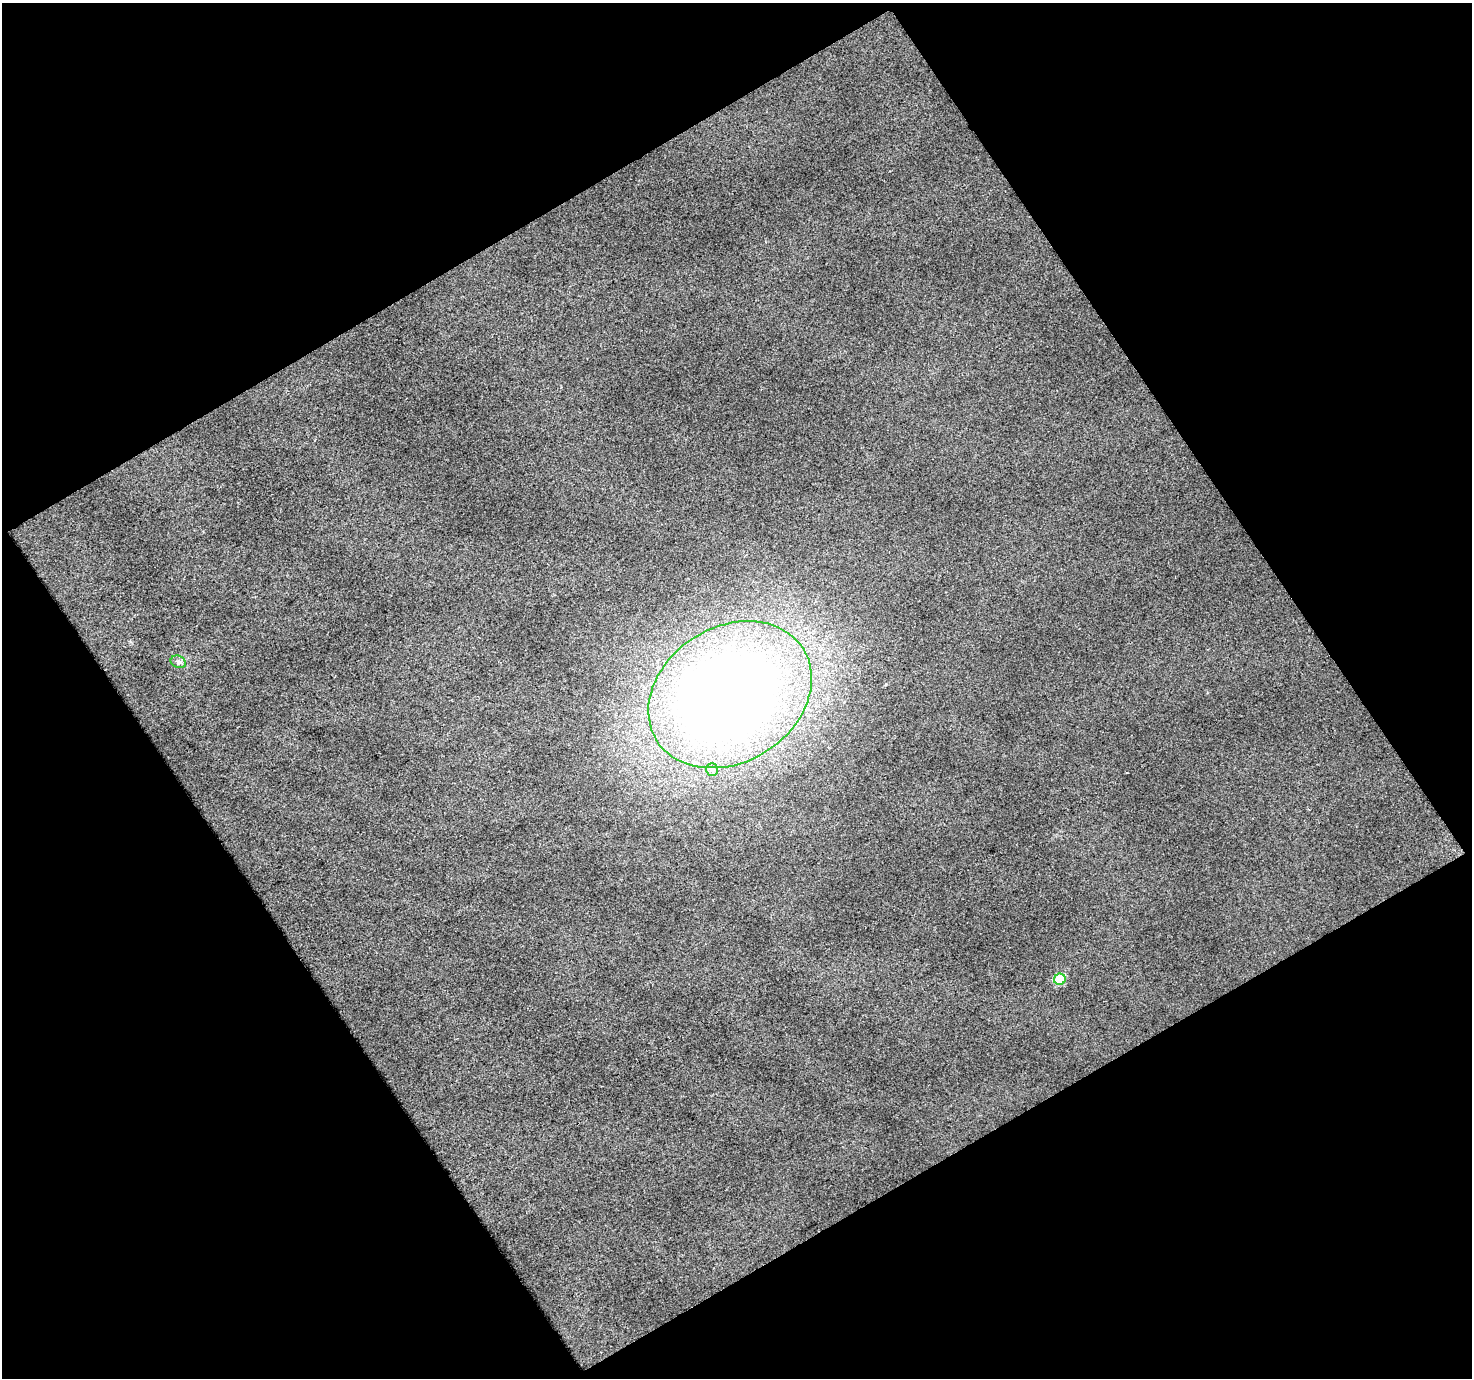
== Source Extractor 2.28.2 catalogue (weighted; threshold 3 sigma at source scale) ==
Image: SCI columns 1-1470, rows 40-1415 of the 1470 x 1450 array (HDU 1 of 3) = the unmasked area's bounding box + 8 px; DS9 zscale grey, full resolution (1 PNG px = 1 image px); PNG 1474 x 1380 px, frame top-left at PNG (2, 3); each listed source drawn as its Kron ellipse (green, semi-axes under 4 px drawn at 4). Shown black and unused: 48% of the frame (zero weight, under 2 of 3 exposures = <1% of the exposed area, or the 3 px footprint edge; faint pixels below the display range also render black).
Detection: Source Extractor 2.28.2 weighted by HDU 2 'WHT'. Background 0.0302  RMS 0.013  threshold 0.0596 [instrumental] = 3 sigma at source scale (4.5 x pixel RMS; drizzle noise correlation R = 1.50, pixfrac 1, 0.0396/0.0396 arcsec/px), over >= 5 px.
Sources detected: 4; all 4 listed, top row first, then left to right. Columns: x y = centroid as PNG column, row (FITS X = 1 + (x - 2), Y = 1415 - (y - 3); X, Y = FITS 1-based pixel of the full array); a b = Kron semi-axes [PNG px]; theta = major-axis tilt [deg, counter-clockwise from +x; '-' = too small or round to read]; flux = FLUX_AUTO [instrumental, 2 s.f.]
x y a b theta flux
178 662 8 6 -21 3.5
730 695 86 67 32 1600
712 770 6 5 - 2.7
1060 979 6 5 - 65